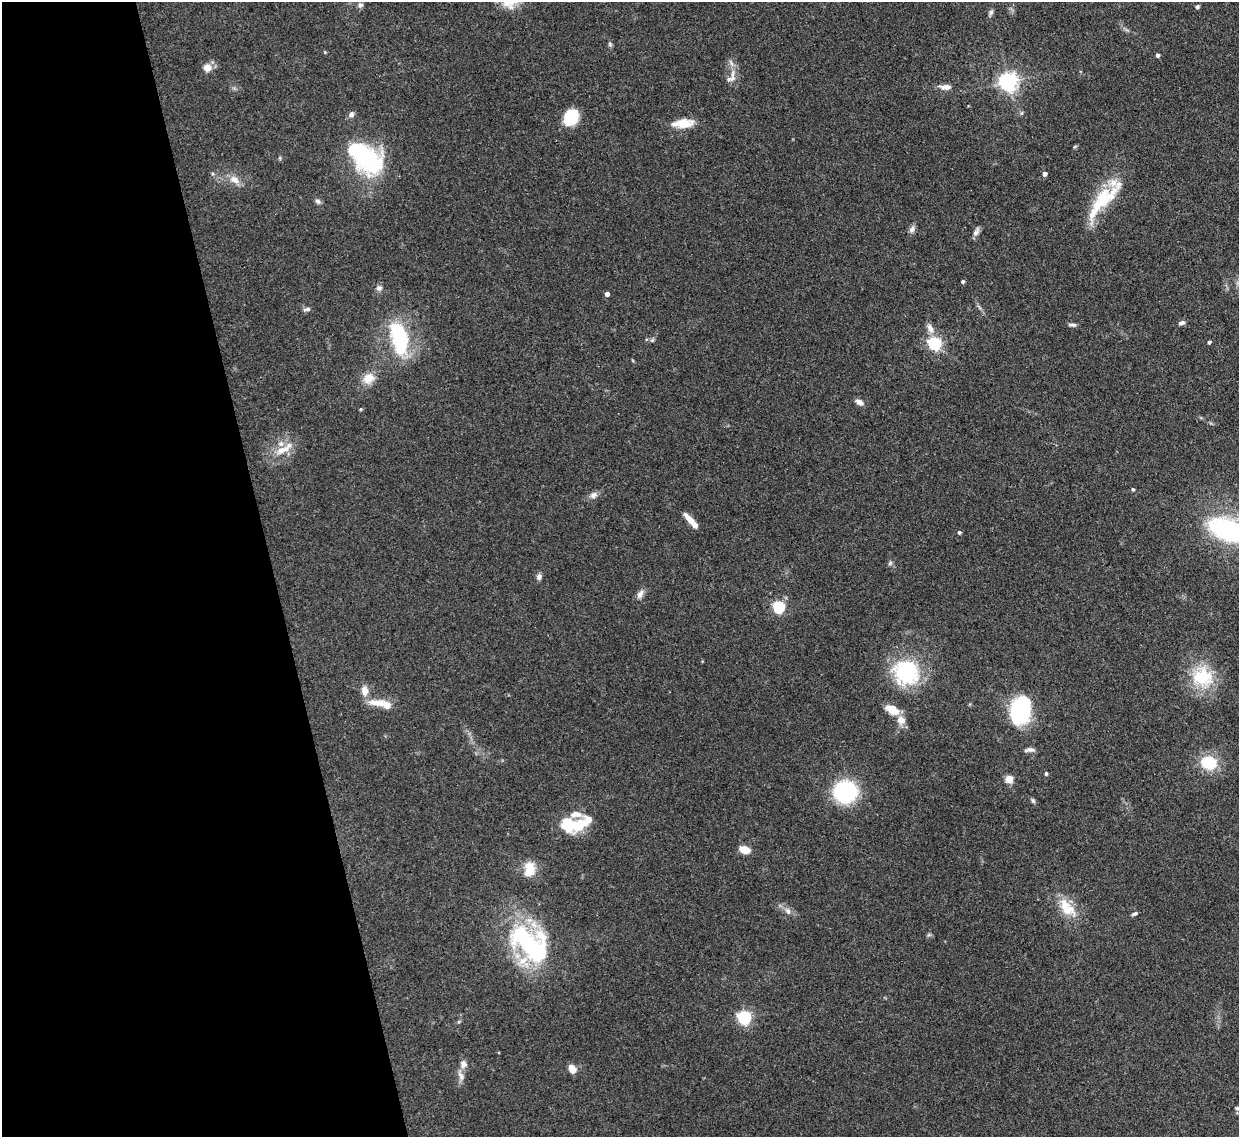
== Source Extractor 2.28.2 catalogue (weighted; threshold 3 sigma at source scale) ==
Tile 5 of 4 x 4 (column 1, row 2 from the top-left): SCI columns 84-1320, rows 2484-3618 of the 5110 x 5091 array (HDU 1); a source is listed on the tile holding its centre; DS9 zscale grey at full resolution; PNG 1241 x 1139 px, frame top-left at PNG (2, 2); no overlay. Shown black and unused: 22% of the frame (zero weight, under 3 of 4 exposures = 9% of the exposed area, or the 3 px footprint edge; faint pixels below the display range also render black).
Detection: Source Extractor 2.28.2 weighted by HDU 2 'WHT'; one run over the whole footprint, this tile lists its part. Background 0.146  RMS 0.0052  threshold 0.0234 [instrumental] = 3 sigma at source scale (4.5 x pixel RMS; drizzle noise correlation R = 1.50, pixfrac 1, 0.05/0.05 arcsec/px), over >= 5 px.
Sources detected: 79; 3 inside a brighter object's white glare — not listed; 4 inside a brighter listed object's ellipse — not listed separately; the other 72 listed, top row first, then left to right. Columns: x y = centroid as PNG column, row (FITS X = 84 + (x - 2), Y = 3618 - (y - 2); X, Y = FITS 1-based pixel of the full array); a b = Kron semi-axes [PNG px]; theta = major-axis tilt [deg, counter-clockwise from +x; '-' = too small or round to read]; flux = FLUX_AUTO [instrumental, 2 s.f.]
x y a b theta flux
360 5 7 6 - 1.3
1197 7 5 5 - 0.92
991 13 8 6 64 1.3
610 44 6 6 - 0.94
1158 55 4 4 - 1.6
208 68 9 8 - 4.8
732 78 26 7 87 4.8
1008 81 6 6 - 260
945 87 13 6 0 3.8
1022 113 6 4 89 0.75
351 114 7 6 - 1.9
571 117 17 13 53 16
683 123 24 11 5 9
1075 146 6 3 20 0.6
365 157 31 28 6 49
280 158 6 4 -72 0.65
1045 174 4 4 - 2.6
234 180 15 10 -31 4.9
1104 198 61 16 51 28
318 201 8 6 -30 1.4
912 229 10 7 58 1.8
976 232 14 5 62 2
963 281 4 4 - 0.94
379 288 8 8 - 1.9
607 294 4 4 - 2.8
307 309 10 5 12 1.4
1182 323 8 5 16 1.7
1072 325 11 4 -4 1.3
930 328 14 8 -61 3.3
399 338 39 18 -77 42
652 340 6 4 -17 0.81
1209 342 4 4 - 1.1
935 343 6 6 - 66
368 378 15 12 31 7.1
859 402 10 6 -32 2.7
361 409 5 4 - 0.58
283 450 24 10 22 8.5
1133 489 5 4 - 0.65
593 495 11 8 33 2.4
691 521 19 5 -48 6.7
1229 530 42 21 -16 71
959 532 5 4 - 1
890 563 7 5 47 0.99
539 577 7 6 - 2
640 594 13 7 60 2.7
779 607 5 5 - 62
906 672 31 29 -41 41
1202 677 28 26 -29 25
365 691 13 9 -86 4.7
379 703 16 9 11 5.3
892 709 15 9 -27 8.2
1020 710 19 12 71 94
901 720 13 11 -47 4.4
1029 750 13 5 2 1.9
1209 763 17 14 -15 19
1046 774 5 4 - 0.68
1009 779 5 5 - 16
845 792 21 19 -4 47
1033 801 7 4 -63 0.97
588 819 18 11 48 6
568 822 22 13 -40 22
744 850 8 6 -17 10
530 869 17 12 -89 10
1067 908 29 15 -47 13
788 911 9 7 -60 2.2
1134 914 7 4 25 1.1
529 944 49 33 -45 79
744 1017 6 6 - 100
463 1064 10 9 - 2.9
572 1069 9 7 -57 4.7
461 1076 14 7 -65 2.8
1238 1108 7 5 -14 1.3
Isophote crosses this tile's border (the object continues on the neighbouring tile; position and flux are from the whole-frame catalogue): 2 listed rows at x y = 1229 530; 1238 1108